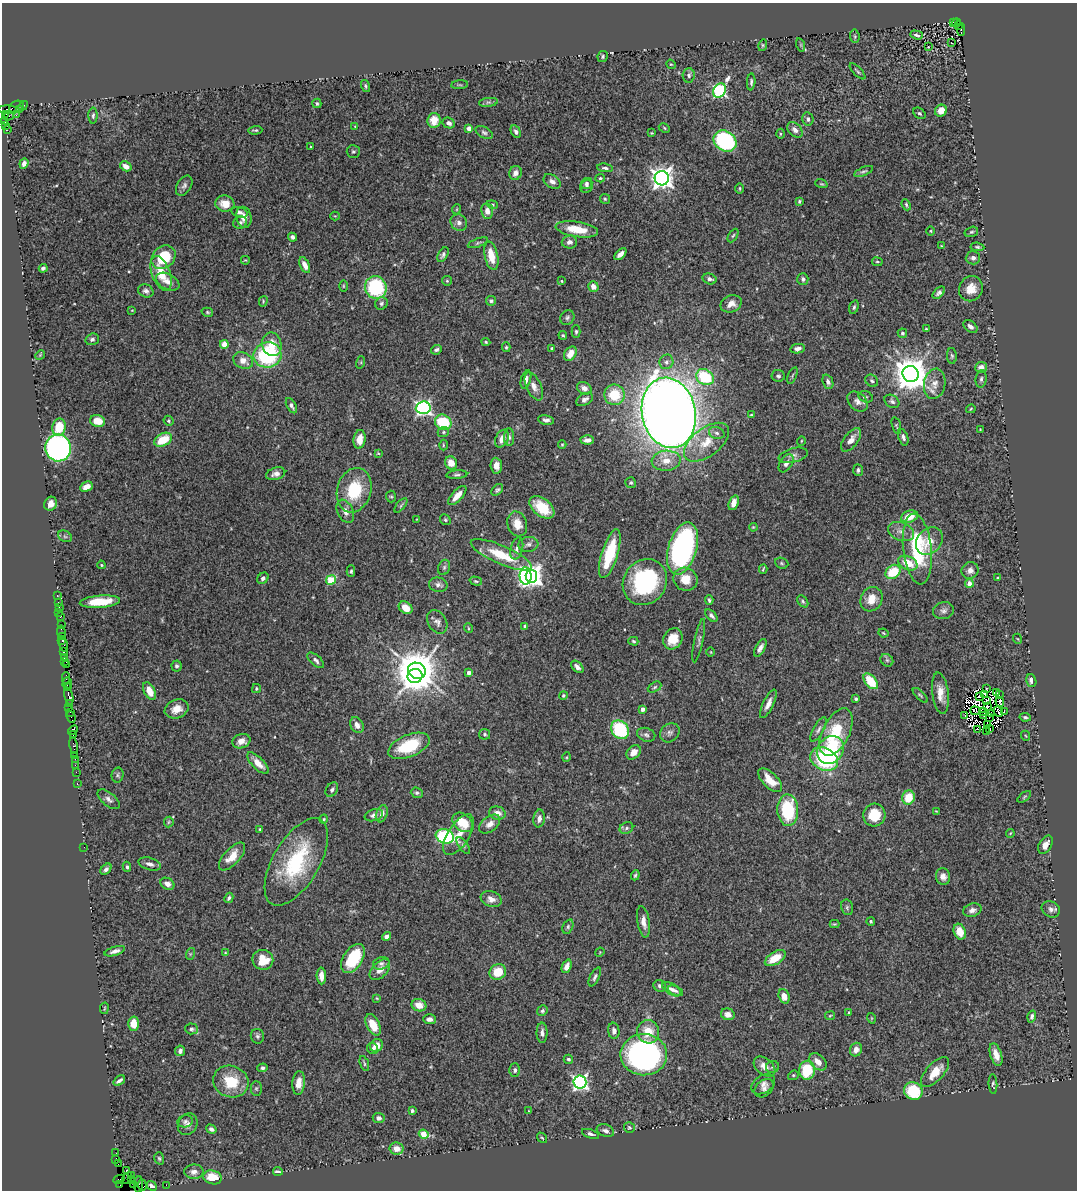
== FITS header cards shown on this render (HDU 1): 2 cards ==
NAXIS1  =                 1075
NAXIS2  =                 1188

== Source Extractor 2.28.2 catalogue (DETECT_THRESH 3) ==
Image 1075 x 1188 px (HDU 1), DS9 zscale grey, 1 PNG px = 1 image px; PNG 1079 x 1192 px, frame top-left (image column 1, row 1188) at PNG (2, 3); each listed source drawn as its Kron ellipse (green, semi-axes under 4 px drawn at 4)
Background 1.63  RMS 0.047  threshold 0.141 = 3 sigma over >= 5 px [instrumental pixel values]
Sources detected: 473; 11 with non-positive FLUX_AUTO (blend fragments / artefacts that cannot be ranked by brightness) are neither listed nor drawn; the other 462 listed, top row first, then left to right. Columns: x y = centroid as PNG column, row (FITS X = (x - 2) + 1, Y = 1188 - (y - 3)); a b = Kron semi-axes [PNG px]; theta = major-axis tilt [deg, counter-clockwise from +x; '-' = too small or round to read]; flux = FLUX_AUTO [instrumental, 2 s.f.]
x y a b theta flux
953 22 3 2 - 88
957 23 4 3 - 120
959 25 3 3 - 110
961 30 6 2 89 390
916 35 6 3 -17 7.4
855 36 7 4 -83 4.9
951 43 3 2 - 3
763 45 6 4 74 4.3
801 45 7 4 -72 4.5
928 47 3 2 - 1.8
603 56 6 5 - 5.4
671 64 5 4 - 3.4
858 71 10 3 -46 5
689 75 7 6 - 8.7
751 82 8 4 86 7.1
460 85 8 3 4 4.5
366 86 6 4 -76 5.1
719 90 8 5 57 530
488 102 9 4 8 6.9
317 103 5 4 - 5.4
23 106 5 3 - 82
16 107 8 5 30 410
19 109 3 2 - 83
7 110 9 4 1 230
941 111 6 5 - 30
919 113 7 5 -38 5.8
5 114 4 3 - 47
16 115 2 2 - 30
9 116 5 2 - 7
93 116 8 4 88 6.3
808 119 7 5 -78 8.9
434 120 7 6 - 48
5 122 4 2 - 7.2
449 123 6 5 - 11
6 126 3 2 - 300
355 127 4 2 - 2.6
469 128 4 4 - 24
664 128 6 4 -26 4
7 129 2 2 - 28
255 130 7 3 2 4.5
795 130 9 6 -45 15
516 132 6 4 -62 8
484 133 9 5 -27 7.8
651 133 3 3 - 2.7
780 134 5 3 - 3.5
725 141 12 9 -34 350
311 147 3 3 - 4.3
353 151 6 6 - 6.3
24 163 5 4 - 12
126 166 6 4 -30 23
605 168 8 4 -8 6.8
864 171 10 4 24 6.4
515 173 7 6 - 18
600 178 5 4 - 3.8
662 178 7 7 - 2400
552 181 9 6 -34 15
586 183 6 5 - 8.5
821 184 6 4 -18 3.9
184 186 11 7 58 11
587 187 7 6 - 10
740 188 5 3 - 3.5
605 199 5 5 - 4.3
799 201 4 3 - 4.2
225 204 9 8 - 41
492 205 5 4 - 3.9
906 205 6 3 -66 4.8
457 209 5 3 - 2.6
487 211 8 6 -81 23
239 212 8 5 -18 9.4
335 216 4 4 - 2.9
244 217 10 7 -78 24
240 223 7 6 - 7.7
459 223 9 7 -42 14
577 229 21 7 -9 70
931 231 4 3 - 2.7
971 232 7 5 16 5.3
733 235 7 4 61 5.3
293 237 4 4 - 11
569 242 8 6 3 14
478 243 11 4 20 6
941 246 3 2 - 1.9
977 247 7 4 -7 5.5
620 254 7 4 44 20
443 255 8 4 60 8.8
491 256 14 6 -78 55
163 257 13 10 45 130
973 258 7 6 - 14
245 260 4 3 - 2.6
877 262 5 3 - 3.5
305 265 8 4 -65 23
43 268 4 4 - 6.3
161 273 18 9 -69 67
709 279 7 5 -15 12
803 279 6 5 - 9.7
447 281 5 5 - 3.9
561 281 3 3 - 2.7
168 282 12 7 -27 22
343 286 6 4 -90 3.4
593 286 5 5 - 18
376 287 11 10 - 270
971 289 13 11 61 40
146 291 8 6 -24 11
939 293 7 4 44 9.7
263 301 5 4 - 3.5
491 301 5 5 - 8.1
381 303 6 6 - 7
731 304 11 8 22 24
854 307 7 4 74 6.2
132 310 3 2 - 2.2
207 312 6 4 -16 4.5
567 318 8 6 51 8
970 326 8 5 -37 12
926 329 3 3 - 3.2
576 332 6 4 90 4.5
902 333 5 4 - 5.4
563 335 4 4 - 4.3
92 339 7 5 18 8.4
486 342 4 4 - 3.7
224 344 4 4 - 49
272 344 12 9 -77 52
506 347 5 4 - 4.1
552 348 3 3 - 3.8
797 349 7 4 10 13
436 350 6 4 27 7.1
570 354 8 5 56 38
40 355 5 4 - 3.2
267 355 14 12 11 280
952 356 8 5 -87 6
243 361 10 7 -26 28
361 362 6 4 73 4
666 362 7 7 - 11
981 367 6 5 - 21
911 374 8 8 - 7600
792 375 9 3 69 4.2
778 376 7 6 - 7.1
705 377 9 7 -34 180
981 379 9 5 82 8.9
526 380 9 5 74 17
872 381 7 5 -43 7
828 382 7 5 -68 11
935 384 15 10 80 29
534 386 15 7 -65 21
584 388 7 6 - 13
614 395 10 10 - 98
866 397 7 5 -17 5.8
585 399 9 5 29 12
858 401 11 8 -44 17
892 401 8 6 -33 9
291 406 8 4 -61 11
423 408 7 6 - 950
971 409 5 3 - 3.1
669 413 35 26 -78 6700
751 415 3 3 - 3.3
546 420 8 5 -8 11
98 421 7 6 - 52
169 421 5 5 - 5.2
443 422 8 7 - 140
896 425 9 4 -76 4.5
59 427 9 6 77 74
980 429 2 2 - 2.1
443 432 6 5 - 5.2
717 433 8 6 -18 10
509 437 9 5 -88 8.7
903 437 8 4 -71 10
359 439 9 6 82 39
502 439 9 6 64 30
163 440 9 6 29 86
587 440 7 4 -3 13
851 440 14 7 53 25
801 441 5 3 - 2.6
706 442 26 14 37 78
562 444 4 3 - 3.5
443 445 5 3 - 3.2
58 448 13 13 - 1100
378 453 4 3 - 2.7
793 455 15 7 15 15
666 461 14 10 5 40
451 463 7 6 - 33
786 463 10 6 56 15
496 466 8 5 -85 23
858 470 6 5 - 7
276 474 10 6 16 16
457 475 10 3 5 6.6
631 483 5 5 - 5.5
86 487 6 4 29 30
354 490 22 17 74 150
497 490 7 4 43 6.2
457 496 12 5 47 31
391 497 6 5 - 4.6
734 503 8 4 71 28
51 504 7 6 - 22
401 505 9 4 49 5.8
542 507 14 8 -39 85
345 511 12 8 -64 22
910 516 8 6 19 51
417 519 4 2 - 2.1
445 520 6 5 - 5.4
517 524 12 9 -74 42
753 527 4 3 - 3.4
901 532 14 8 -23 22
65 536 7 5 -30 7.4
929 541 15 12 51 42
528 544 10 7 6 12
682 548 27 14 74 850
517 549 11 6 76 12
917 549 35 14 -83 260
610 554 25 8 73 130
501 555 33 9 -23 100
782 563 7 5 -22 5.5
908 563 10 6 -25 59
101 565 4 3 - 3.5
444 567 8 6 70 7.5
763 569 4 2 - 3.3
970 570 9 8 - 17
351 571 6 4 89 5
893 572 8 6 38 95
526 576 9 6 -87 630
531 576 6 6 - 2100
263 578 6 5 - 9
998 578 4 2 - 2.5
685 579 12 11 - 51
331 580 5 4 - 140
476 581 6 4 -16 4.4
645 582 24 21 54 360
969 583 4 4 - 27
438 585 9 7 -11 14
57 596 3 2 - 25
872 599 13 10 61 44
709 600 5 3 - 6.4
803 601 7 4 -52 5.5
58 602 2 2 - 11
100 602 20 6 4 83
59 607 2 2 - 51
406 608 7 5 -37 40
944 611 10 8 12 13
59 612 2 2 - 11
60 616 3 3 - 88
711 616 7 4 -46 9.4
437 622 13 9 -58 16
61 625 2 2 - 18
525 626 4 3 - 6.1
468 628 5 3 - 2.8
61 632 6 3 -82 180
883 633 5 3 - 3.7
62 637 3 2 - 82
673 639 11 9 59 52
1018 639 5 3 - 2.7
62 641 3 3 - 81
633 641 5 3 - 4.3
699 641 22 4 78 11
63 644 8 3 -79 230
760 648 10 4 61 14
63 652 3 2 - 34
711 652 5 3 - 2.6
64 657 3 2 - 66
316 660 10 5 -42 10
887 660 7 5 -44 6.2
65 661 3 3 - 74
66 665 2 2 - 24
177 666 5 5 - 7.5
577 667 7 4 -45 14
417 671 9 8 - 10000
469 673 4 3 - 16
415 676 7 7 - 3100
66 678 6 2 89 200
1031 680 6 5 - 13
871 681 9 5 -50 92
67 683 6 3 72 97
68 687 3 2 - 48
655 687 7 4 28 5.4
256 688 4 3 - 3.7
986 689 3 2 - 2
149 691 10 5 -63 39
997 692 3 2 - 2.7
940 693 21 8 -83 38
985 694 3 2 - 4.4
563 695 4 4 - 4.3
920 695 9 3 -45 4.9
999 695 2 2 - 3.5
69 696 9 3 -75 590
979 696 3 2 - 0.64
856 699 4 3 - 5.9
986 701 2 2 - 0.92
1000 702 5 2 - 6.2
69 704 4 2 - 78
768 704 15 5 64 21
987 706 4 2 - 4.5
69 708 2 2 - 24
177 709 12 9 22 36
642 709 4 3 - 13
975 711 5 3 - 1.6
70 712 3 2 - 75
984 712 4 2 - 4
998 712 5 2 - 1.4
1004 712 3 2 - 6.6
991 713 3 2 - 12
965 715 3 2 - 6.7
984 716 2 2 - 5.5
71 717 6 3 -68 150
989 717 3 2 - 0.86
1025 717 5 4 - 5.6
357 725 8 6 -61 19
988 725 3 3 - 3.4
818 729 13 5 60 12
977 729 2 2 - 0.95
990 729 2 2 - 7.2
73 730 6 2 43 53
620 730 10 8 -52 240
986 731 3 2 - 1.4
836 732 25 13 63 150
670 733 10 8 44 12
485 734 5 5 - 5.6
73 735 2 2 - 20
646 735 9 6 -21 9.7
1026 736 5 3 - 2.7
241 741 9 7 17 24
73 746 8 3 -80 150
409 746 22 11 23 150
830 750 15 12 48 170
634 752 8 6 47 26
74 755 2 2 - 50
567 757 5 3 - 2.7
75 759 2 2 - 63
824 759 15 11 -27 300
258 763 14 6 -45 36
75 765 2 2 - 40
76 772 2 2 - 46
118 775 7 6 - 6.4
770 780 15 7 -44 51
77 783 3 2 - 59
332 790 8 5 57 8.5
417 793 6 5 - 7.1
908 797 7 6 - 73
1024 797 8 4 37 4.5
109 799 13 6 -39 14
788 810 16 10 -87 180
936 811 4 3 - 2.4
497 813 8 6 -14 23
382 814 9 5 72 19
374 815 9 5 17 11
874 815 11 11 - 79
539 818 9 5 80 14
324 819 5 3 - 3.8
169 822 5 5 - 4.2
463 822 11 8 -41 78
490 824 12 7 38 21
626 828 7 5 24 7.8
260 829 4 3 - 3.2
1010 833 4 2 - 2.4
459 835 23 10 58 48
445 836 9 7 -18 280
463 845 10 4 -54 6.6
1045 845 10 6 60 23
84 847 2 2 - 11
232 856 17 8 48 48
296 862 49 23 60 280
150 864 12 6 -16 15
127 867 5 3 - 5.4
106 869 6 4 46 9.4
635 875 5 3 - 5.5
943 877 8 7 - 18
167 884 7 5 -31 18
229 898 5 4 - 6.5
491 899 11 7 -20 21
847 907 8 6 -76 6.5
1051 909 9 7 -30 14
972 910 9 6 17 14
871 921 4 3 - 3.9
643 922 16 6 -81 23
834 924 5 4 - 3.4
568 927 7 5 65 6.5
960 932 8 5 -69 44
386 936 5 4 - 12
115 951 10 4 17 14
600 952 5 3 - 2.6
225 953 4 3 - 3
190 954 6 3 71 3.6
775 958 11 6 32 65
353 959 16 9 57 150
263 960 10 10 - 73
381 963 8 6 16 9.4
567 966 7 4 67 20
380 970 12 7 46 28
498 972 8 7 - 73
321 976 8 4 -88 23
595 977 10 4 63 8.2
660 986 6 5 - 9
671 989 10 5 -31 13
675 991 8 4 -25 7.8
784 996 7 5 -71 28
377 998 3 2 - 2.7
419 1005 7 6 - 37
104 1008 6 3 81 3
542 1011 5 5 - 5.7
849 1012 3 3 - 3.3
728 1014 7 6 - 28
830 1016 5 4 - 3.6
1032 1016 6 4 74 7.7
871 1018 5 3 - 2.8
429 1019 6 5 - 14
133 1024 7 5 -89 48
373 1025 11 6 -63 60
191 1029 6 5 - 7.5
614 1031 8 5 -84 12
648 1032 12 11 - 62
542 1033 10 5 -89 14
257 1036 7 6 - 8
376 1045 7 6 - 31
373 1049 6 5 - 8.5
856 1050 7 6 - 23
180 1051 5 5 - 10
644 1055 23 20 -1 960
996 1055 12 5 -72 31
568 1059 5 4 - 6
818 1062 10 7 -44 29
364 1064 8 3 -71 4.4
764 1066 12 8 -40 28
773 1067 6 6 - 6.4
262 1068 5 4 - 6.7
515 1070 6 5 - 8.5
807 1070 9 8 - 130
935 1072 19 8 49 62
793 1075 5 4 - 4.4
119 1081 6 3 37 9.8
231 1082 18 15 -21 100
580 1082 6 6 - 910
299 1083 12 6 85 27
763 1084 13 8 32 15
993 1084 10 4 -86 5.3
256 1088 7 5 -90 5.5
764 1088 11 7 40 14
913 1091 9 8 - 150
412 1111 4 3 - 5.7
528 1111 4 3 - 2
379 1118 6 5 - 10
185 1121 8 6 11 8.8
188 1124 11 9 59 16
629 1127 5 5 - 4.5
211 1129 5 4 - 8.7
605 1131 9 6 -21 11
424 1134 5 4 - 63
591 1134 9 4 -19 8.4
542 1138 6 4 -51 4.3
397 1149 7 6 - 27
116 1153 2 2 - 15
159 1158 6 4 -73 5.2
116 1160 4 2 - 100
118 1164 2 2 - 61
126 1170 3 3 - 71
278 1171 5 3 - 7.3
194 1172 9 7 1 16
131 1176 3 2 - 68
213 1177 9 6 -16 62
127 1178 6 2 57 52
119 1179 6 3 25 66
132 1180 2 2 - 28
133 1184 4 3 - 58
139 1184 8 4 87 160
120 1185 2 2 - 10
142 1185 6 4 -85 160
166 1185 2 2 - 27
152 1186 5 3 - 10
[11 non-positive-flux detections neither listed nor drawn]